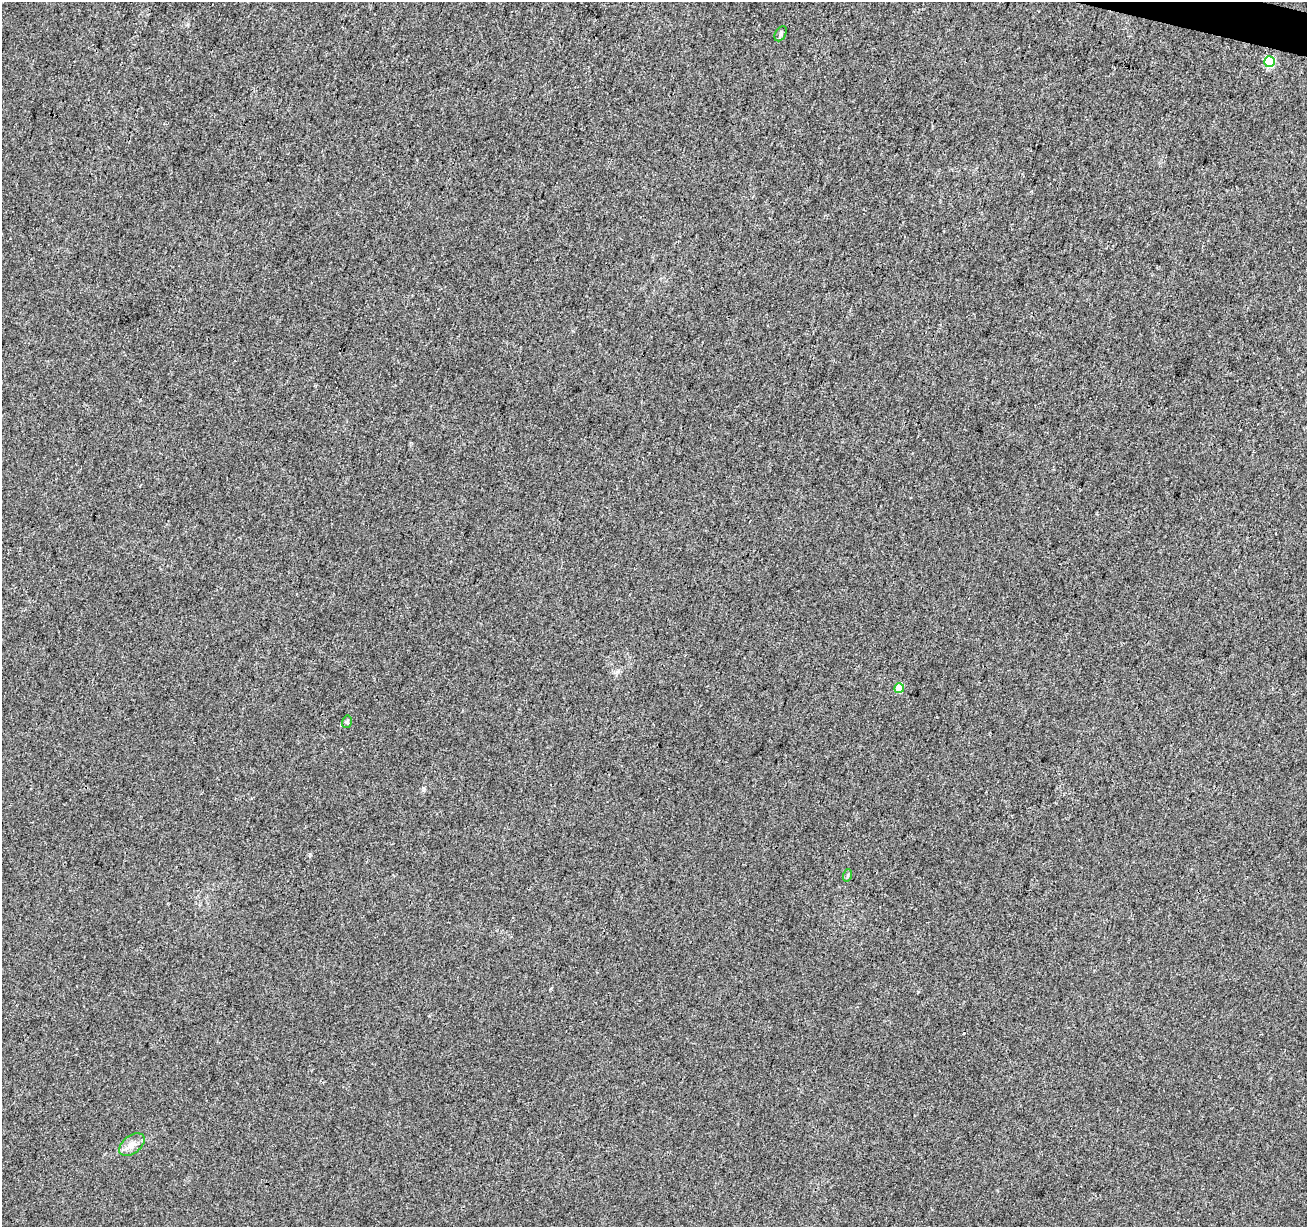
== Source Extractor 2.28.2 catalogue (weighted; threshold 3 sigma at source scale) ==
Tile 10 of 4 x 4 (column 2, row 3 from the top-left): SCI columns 1313-2617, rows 1507-2731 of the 5226 x 5399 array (HDU 1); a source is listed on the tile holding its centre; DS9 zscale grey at full resolution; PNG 1309 x 1229 px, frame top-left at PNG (2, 2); each listed source drawn as its Kron ellipse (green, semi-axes under 4 px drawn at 4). Shown black and unused: <1% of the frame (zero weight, under 3 of 4 exposures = <1% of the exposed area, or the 3 px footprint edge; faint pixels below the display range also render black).
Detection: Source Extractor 2.28.2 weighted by HDU 2 'WHT'; one run over the whole footprint, this tile lists its part. Background 0.00786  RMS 0.0036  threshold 0.0164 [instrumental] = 3 sigma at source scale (4.5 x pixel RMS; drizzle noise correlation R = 1.50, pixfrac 1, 0.0396/0.0396 arcsec/px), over >= 5 px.
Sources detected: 6; all 6 listed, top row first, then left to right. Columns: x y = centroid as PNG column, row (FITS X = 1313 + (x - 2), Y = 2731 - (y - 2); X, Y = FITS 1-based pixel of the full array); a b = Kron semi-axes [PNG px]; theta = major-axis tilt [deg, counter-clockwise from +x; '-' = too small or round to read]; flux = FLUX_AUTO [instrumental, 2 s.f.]
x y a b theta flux
781 34 8 5 60 0.79
1269 62 5 5 - 31
899 688 5 4 - 7.8
347 722 6 5 - 0.71
848 875 6 4 72 0.52
132 1144 14 9 38 3